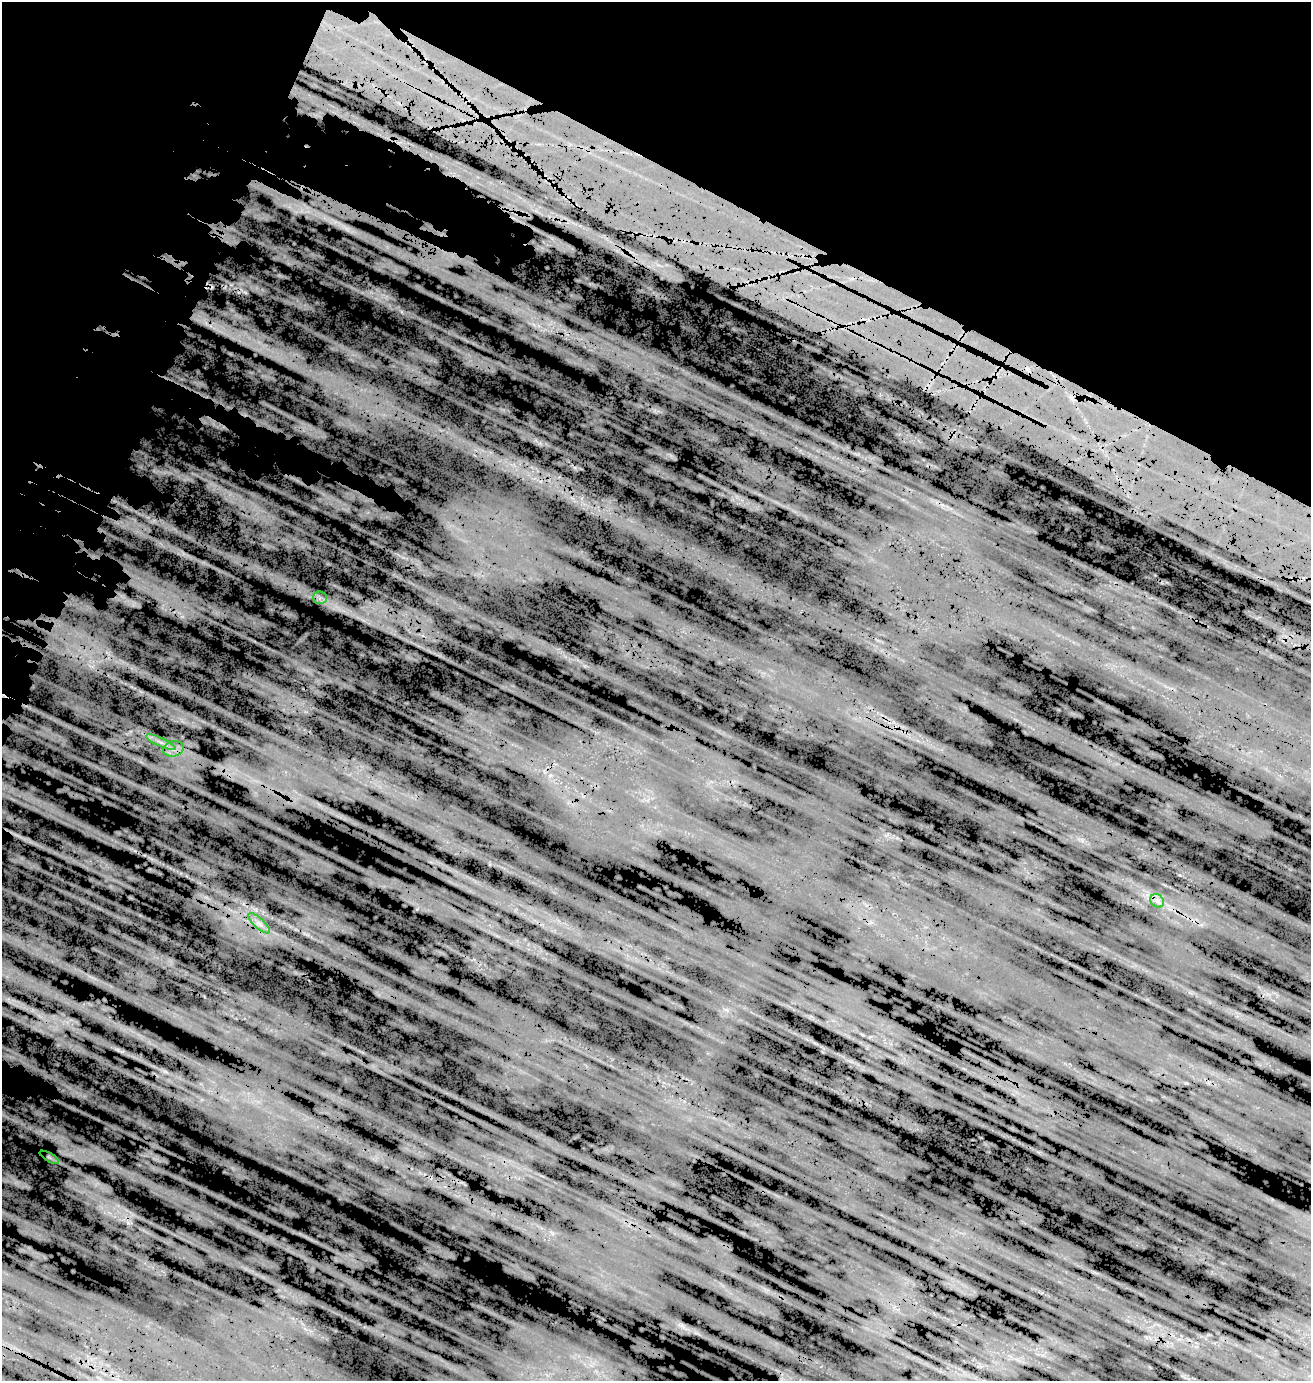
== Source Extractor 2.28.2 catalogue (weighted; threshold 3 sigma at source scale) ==
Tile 2 of 4 x 4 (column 2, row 1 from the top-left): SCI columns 1804-3112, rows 4381-5759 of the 5976 x 5957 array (HDU 1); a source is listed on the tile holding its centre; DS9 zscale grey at full resolution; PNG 1313 x 1383 px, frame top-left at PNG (2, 2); each listed source drawn as its Kron ellipse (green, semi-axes under 4 px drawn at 4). Shown black and unused: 30% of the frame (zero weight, under 3 of 5 exposures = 18% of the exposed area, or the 3 px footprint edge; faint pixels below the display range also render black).
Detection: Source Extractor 2.28.2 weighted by HDU 2 'WHT'; one run over the whole footprint, this tile lists its part. Background 0.104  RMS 0.082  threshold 0.37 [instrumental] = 3 sigma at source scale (4.5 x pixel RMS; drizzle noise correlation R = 1.50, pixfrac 1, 0.05/0.05 arcsec/px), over >= 5 px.
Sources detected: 8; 2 too faint to see at this stretch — neither listed nor drawn; the other 6 listed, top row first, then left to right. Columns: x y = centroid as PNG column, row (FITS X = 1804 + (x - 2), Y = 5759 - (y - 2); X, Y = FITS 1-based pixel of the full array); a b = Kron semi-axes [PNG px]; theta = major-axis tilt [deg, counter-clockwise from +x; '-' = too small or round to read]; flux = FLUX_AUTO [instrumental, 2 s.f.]
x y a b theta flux
320 598 7 6 - 33
161 742 16 4 -24 44
173 749 10 7 13 53
1157 901 7 6 - 34
259 923 14 5 -44 45
49 1157 11 3 -29 18